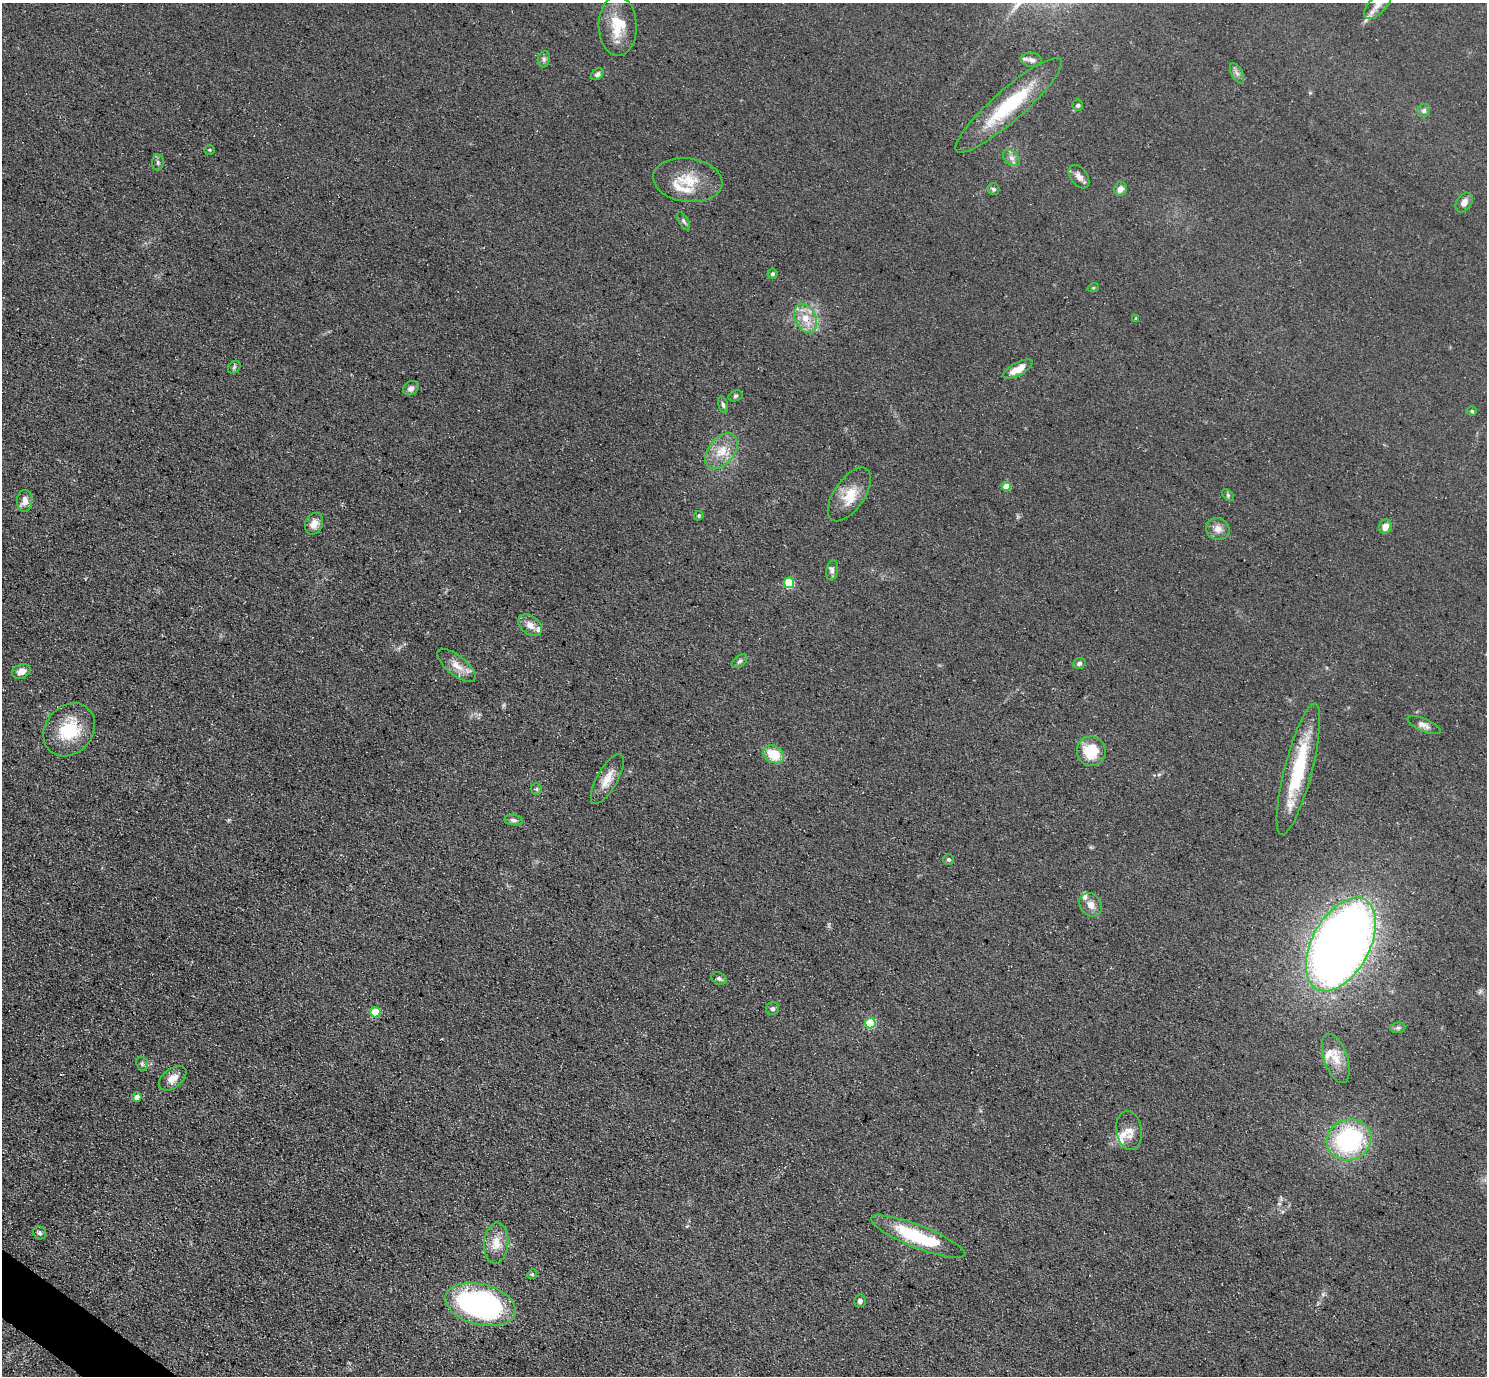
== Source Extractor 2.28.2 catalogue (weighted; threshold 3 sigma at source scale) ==
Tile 7 of 4 x 4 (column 3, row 2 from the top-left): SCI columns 2971-4455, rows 2902-4275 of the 5939 x 5943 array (HDU 1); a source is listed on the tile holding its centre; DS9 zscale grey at full resolution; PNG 1489 x 1378 px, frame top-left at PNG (2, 3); each listed source drawn as its Kron ellipse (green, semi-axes under 4 px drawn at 4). Shown black and unused: <1% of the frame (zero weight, under 3 of 5 exposures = <1% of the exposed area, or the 3 px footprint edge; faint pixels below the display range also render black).
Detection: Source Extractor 2.28.2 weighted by HDU 2 'WHT'; one run over the whole footprint, this tile lists its part. Background 0.0727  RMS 0.0089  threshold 0.0403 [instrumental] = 3 sigma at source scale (4.5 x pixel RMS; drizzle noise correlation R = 1.50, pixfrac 1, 0.05/0.05 arcsec/px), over >= 5 px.
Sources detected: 81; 9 inside a brighter listed object's ellipse — not listed separately; the other 72 listed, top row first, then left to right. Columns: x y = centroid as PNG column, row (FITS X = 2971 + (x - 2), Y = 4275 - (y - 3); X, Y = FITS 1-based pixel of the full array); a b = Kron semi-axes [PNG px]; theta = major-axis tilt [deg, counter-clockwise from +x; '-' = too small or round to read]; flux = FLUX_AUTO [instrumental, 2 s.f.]
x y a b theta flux
1378 5 18 8 46 8.1
618 26 30 19 -89 28
544 59 8 6 79 2.4
1032 60 10 7 -11 3.7
1237 73 11 5 -62 3.2
597 74 7 5 34 2.4
1009 105 69 15 41 65
1078 105 5 5 - 2.1
1424 110 6 6 - 2.5
209 150 5 4 - 1.3
1011 158 10 6 -40 3.9
158 162 8 6 -88 2.1
1079 177 13 8 -54 5.2
688 180 35 22 -7 28
993 189 6 5 - 2
1120 189 7 6 - 5.1
1464 202 11 7 57 5.2
684 221 10 4 -60 2
772 274 5 5 - 1.9
1093 288 6 3 18 1
805 318 16 10 -64 15
1136 318 4 3 - 1.3
234 367 7 5 47 1.9
1018 369 16 6 28 11
411 388 8 6 32 4
735 396 7 5 17 1.7
723 405 8 4 -76 2.4
1472 411 5 4 - 1.3
721 451 20 13 51 16
1006 486 4 4 - 15
849 494 31 15 55 21
1228 495 7 4 -46 1.5
25 501 11 7 86 7.2
699 516 5 4 - 1.2
314 524 11 8 64 7.3
1385 527 7 6 - 7
1218 529 12 10 -25 6.7
832 570 10 6 79 3
789 583 5 5 - 53
530 625 13 9 -39 7.8
739 661 9 5 38 2.1
1079 663 6 5 - 2
457 665 23 9 -38 11
21 671 9 7 25 7.3
1424 725 17 6 -23 4.5
69 730 28 23 49 39
1091 751 15 14 - 29
774 754 11 8 -30 22
1298 769 68 14 76 64
607 779 28 10 60 13
536 789 6 5 - 1.4
514 820 9 5 -6 2.6
949 859 5 5 - 1.6
1091 905 13 10 -50 7.3
1341 944 51 28 62 980
719 978 8 5 -28 2.2
773 1009 7 6 - 2.4
375 1012 5 5 - 31
870 1023 5 5 - 49
1398 1028 7 5 6 1.9
1336 1058 26 11 -71 15
142 1064 7 5 -71 1.9
173 1078 16 9 39 9.2
137 1097 4 4 - 6.9
1129 1131 19 13 -81 9.6
1349 1140 22 20 19 110
39 1233 7 6 - 2.5
918 1237 50 11 -21 62
496 1243 20 12 85 14
532 1274 5 4 - 1.4
860 1301 6 5 - 2.5
480 1304 36 20 -14 210
Isophote crosses this tile's border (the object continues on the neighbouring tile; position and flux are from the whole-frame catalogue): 1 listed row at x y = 1378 5